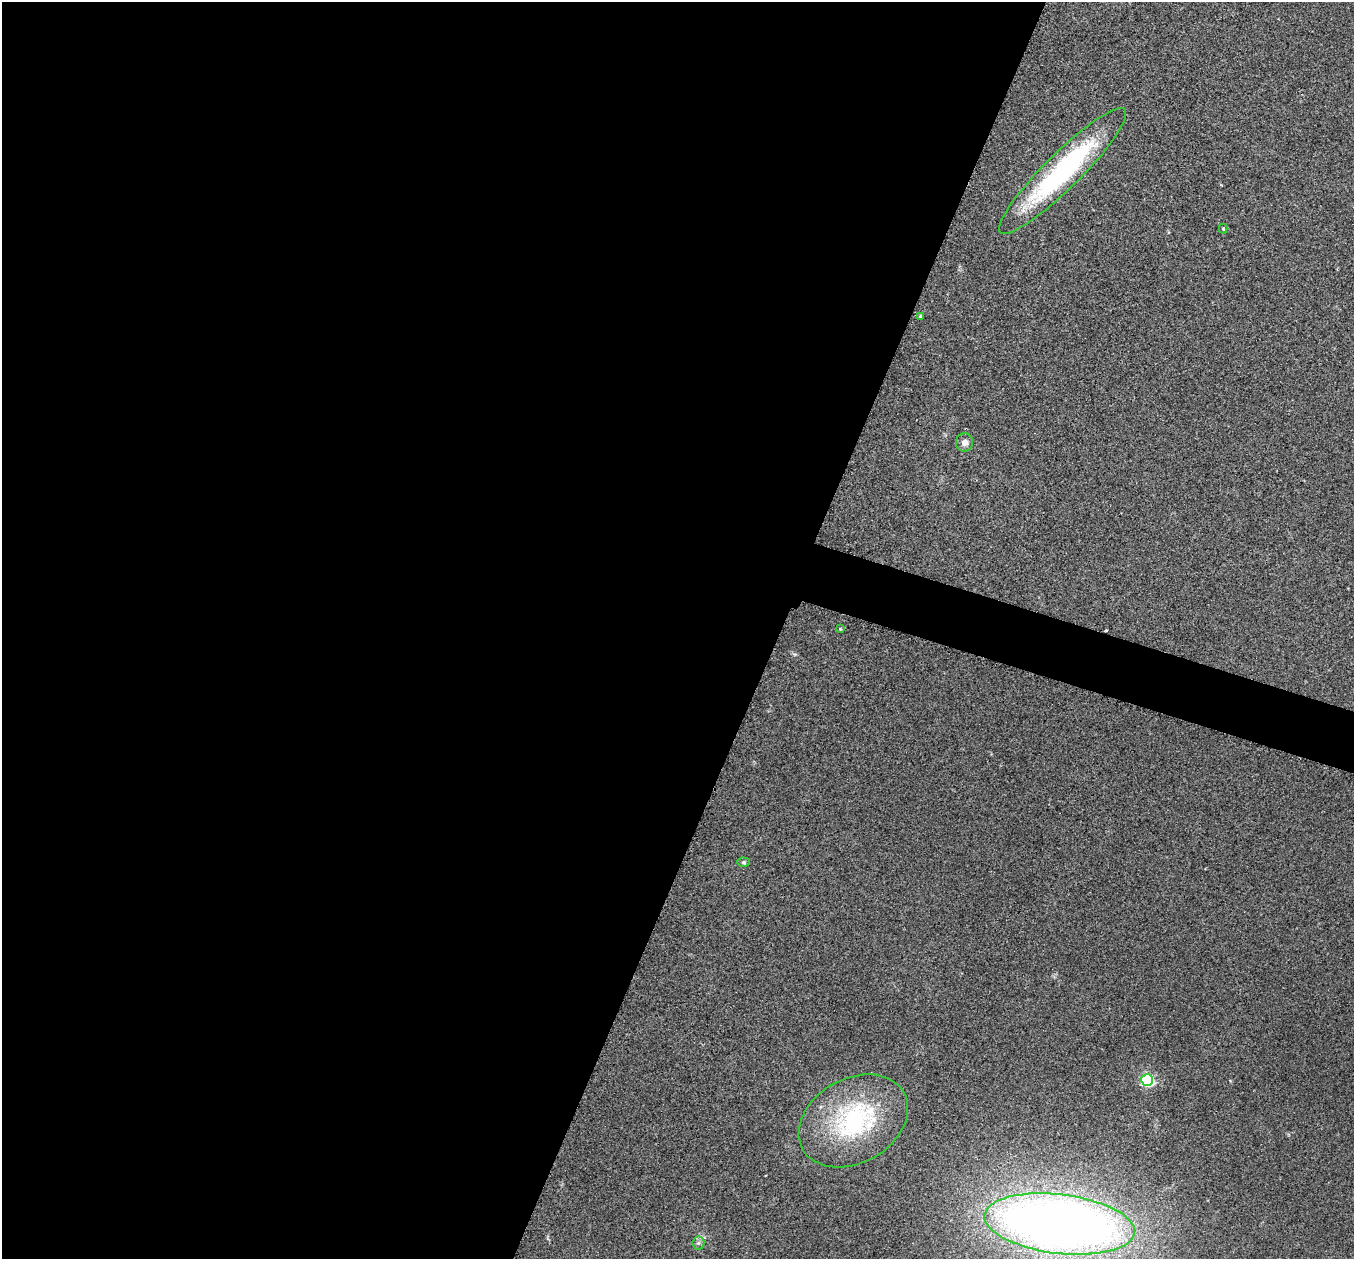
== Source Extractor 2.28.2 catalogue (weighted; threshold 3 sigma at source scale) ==
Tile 5 of 4 x 4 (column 1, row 2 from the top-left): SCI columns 8-1359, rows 2659-3915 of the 5427 x 5441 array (HDU 1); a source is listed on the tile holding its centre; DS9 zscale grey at full resolution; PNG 1356 x 1261 px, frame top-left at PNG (2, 2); each listed source drawn as its Kron ellipse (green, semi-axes under 4 px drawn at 4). Shown black and unused: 59% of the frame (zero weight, under 2 of 3 exposures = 1% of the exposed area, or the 3 px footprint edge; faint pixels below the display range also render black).
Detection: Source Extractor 2.28.2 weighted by HDU 2 'WHT'; one run over the whole footprint, this tile lists its part. Background 0.104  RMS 0.015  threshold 0.0661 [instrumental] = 3 sigma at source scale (4.5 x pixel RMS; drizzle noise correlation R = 1.50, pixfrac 1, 0.05/0.05 arcsec/px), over >= 5 px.
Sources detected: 11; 1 inside a brighter listed object's ellipse — not listed separately; the other 10 listed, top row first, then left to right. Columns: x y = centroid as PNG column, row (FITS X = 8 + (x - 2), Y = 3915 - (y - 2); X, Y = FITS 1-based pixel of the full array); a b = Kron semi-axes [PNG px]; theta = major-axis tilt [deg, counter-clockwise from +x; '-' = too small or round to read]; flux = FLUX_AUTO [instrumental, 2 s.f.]
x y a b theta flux
1063 171 87 18 45 250
1223 229 5 4 - 1.8
921 316 4 3 - 2.3
965 442 9 8 - 8.3
840 629 4 4 - 1.4
744 862 6 4 -1 2.2
1147 1080 6 5 - 220
853 1121 58 42 30 190
1059 1224 75 29 -7 1700
698 1243 6 6 - 3.4